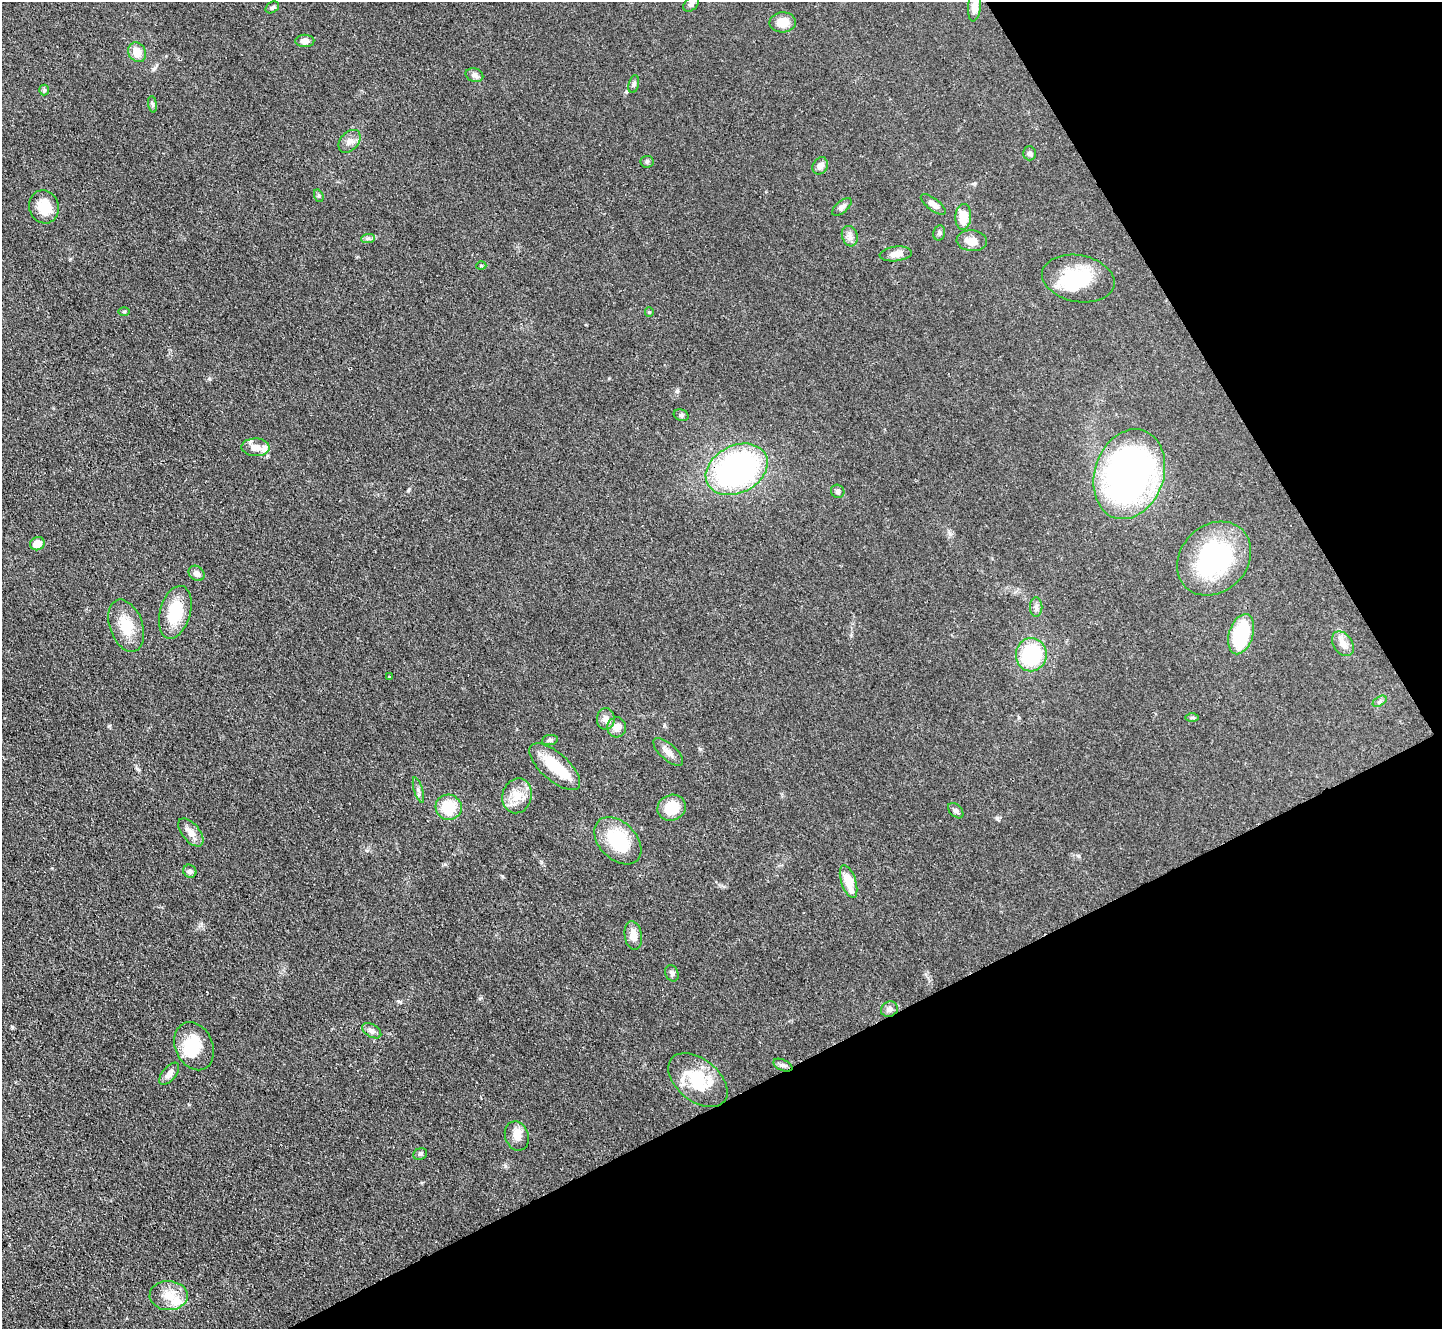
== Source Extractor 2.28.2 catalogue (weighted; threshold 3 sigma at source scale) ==
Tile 12 of 4 x 4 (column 4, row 3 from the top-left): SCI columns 4323-5762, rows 1482-2808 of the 5764 x 5754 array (HDU 1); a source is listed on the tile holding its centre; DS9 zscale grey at full resolution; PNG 1444 x 1331 px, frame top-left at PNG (2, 2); each listed source drawn as its Kron ellipse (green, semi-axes under 4 px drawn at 4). Shown black and unused: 27% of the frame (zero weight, under 3 of 4 exposures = <1% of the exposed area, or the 3 px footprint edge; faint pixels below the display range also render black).
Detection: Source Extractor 2.28.2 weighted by HDU 2 'WHT'; one run over the whole footprint, this tile lists its part. Background 0.0479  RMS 0.0057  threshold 0.0258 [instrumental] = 3 sigma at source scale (4.5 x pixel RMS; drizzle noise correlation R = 1.50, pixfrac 1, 0.05/0.05 arcsec/px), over >= 5 px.
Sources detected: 76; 3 inside a brighter object's white glare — neither listed nor drawn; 3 inside a brighter listed object's ellipse — not listed separately; the other 70 listed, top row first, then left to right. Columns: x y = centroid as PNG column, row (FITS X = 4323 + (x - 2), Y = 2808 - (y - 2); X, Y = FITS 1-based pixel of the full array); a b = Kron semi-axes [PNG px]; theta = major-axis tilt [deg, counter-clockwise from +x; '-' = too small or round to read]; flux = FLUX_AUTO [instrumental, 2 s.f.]
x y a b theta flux
691 4 9 6 45 1.6
975 6 16 6 84 5.4
272 7 7 5 32 1
783 22 13 10 4 7.6
305 41 9 6 0 3.3
137 52 10 8 -61 7.3
474 75 9 6 -15 1.9
634 84 9 5 76 1.3
44 90 5 5 - 0.87
153 104 8 4 -81 1.1
349 141 13 9 47 3.5
1029 153 7 6 - 1.6
647 162 6 6 - 1.1
820 166 9 7 57 3
319 196 6 4 -72 0.82
933 204 15 6 -37 3.5
44 207 17 14 -70 12
842 207 12 5 39 2.4
963 217 13 7 86 11
939 233 7 5 78 1.2
850 236 10 7 -72 2.8
368 238 7 4 1 1.4
972 241 15 10 -4 6.1
896 254 16 7 6 4.2
481 266 5 3 - 0.64
1078 278 37 23 -10 30
124 312 6 4 1 0.82
649 312 4 4 - 0.62
681 415 8 5 -20 1.2
255 447 14 9 -2 5.4
737 469 32 23 27 140
1129 474 46 34 71 190
838 491 7 6 - 1.4
37 544 7 6 - 6.1
1214 559 40 33 45 77
197 573 9 7 -43 2.5
1036 607 10 6 90 2
175 612 27 15 74 21
126 626 27 16 -70 15
1241 634 21 12 73 34
1343 644 13 9 -54 4.4
1031 655 16 15 - 39
389 677 3 3 - 0.46
1380 701 8 4 32 1.1
1192 718 7 4 0 0.87
606 719 11 9 90 3.3
617 727 10 9 - 4.4
550 740 8 5 8 1.4
668 752 19 8 -43 4
555 767 32 13 -42 21
418 790 13 2 -73 1.1
517 796 17 14 77 9.1
449 807 13 12 - 17
672 808 14 12 23 13
956 811 9 5 -45 1.6
191 832 17 8 -50 4.7
618 841 27 18 -45 30
190 871 7 6 - 1.8
848 882 17 7 -72 12
633 935 15 8 -81 5.5
672 973 8 6 -67 1.5
889 1009 9 7 27 2.5
372 1031 10 6 -32 2.2
194 1046 25 18 -66 21
783 1065 10 5 -24 1.7
169 1074 13 7 51 3.2
698 1080 34 21 -39 27
517 1136 15 12 -71 5.3
420 1154 7 5 25 1.1
169 1296 19 14 -1 11
Overlapping masked pixels (flux is a lower limit): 1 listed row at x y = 1129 474
Isophote crosses this tile's border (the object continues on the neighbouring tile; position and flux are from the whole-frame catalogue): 1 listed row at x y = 975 6
Unlisted compact peaks at least as high as the median listed source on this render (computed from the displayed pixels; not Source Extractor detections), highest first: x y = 12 1027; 997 818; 677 391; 209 379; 700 749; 109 726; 505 1166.